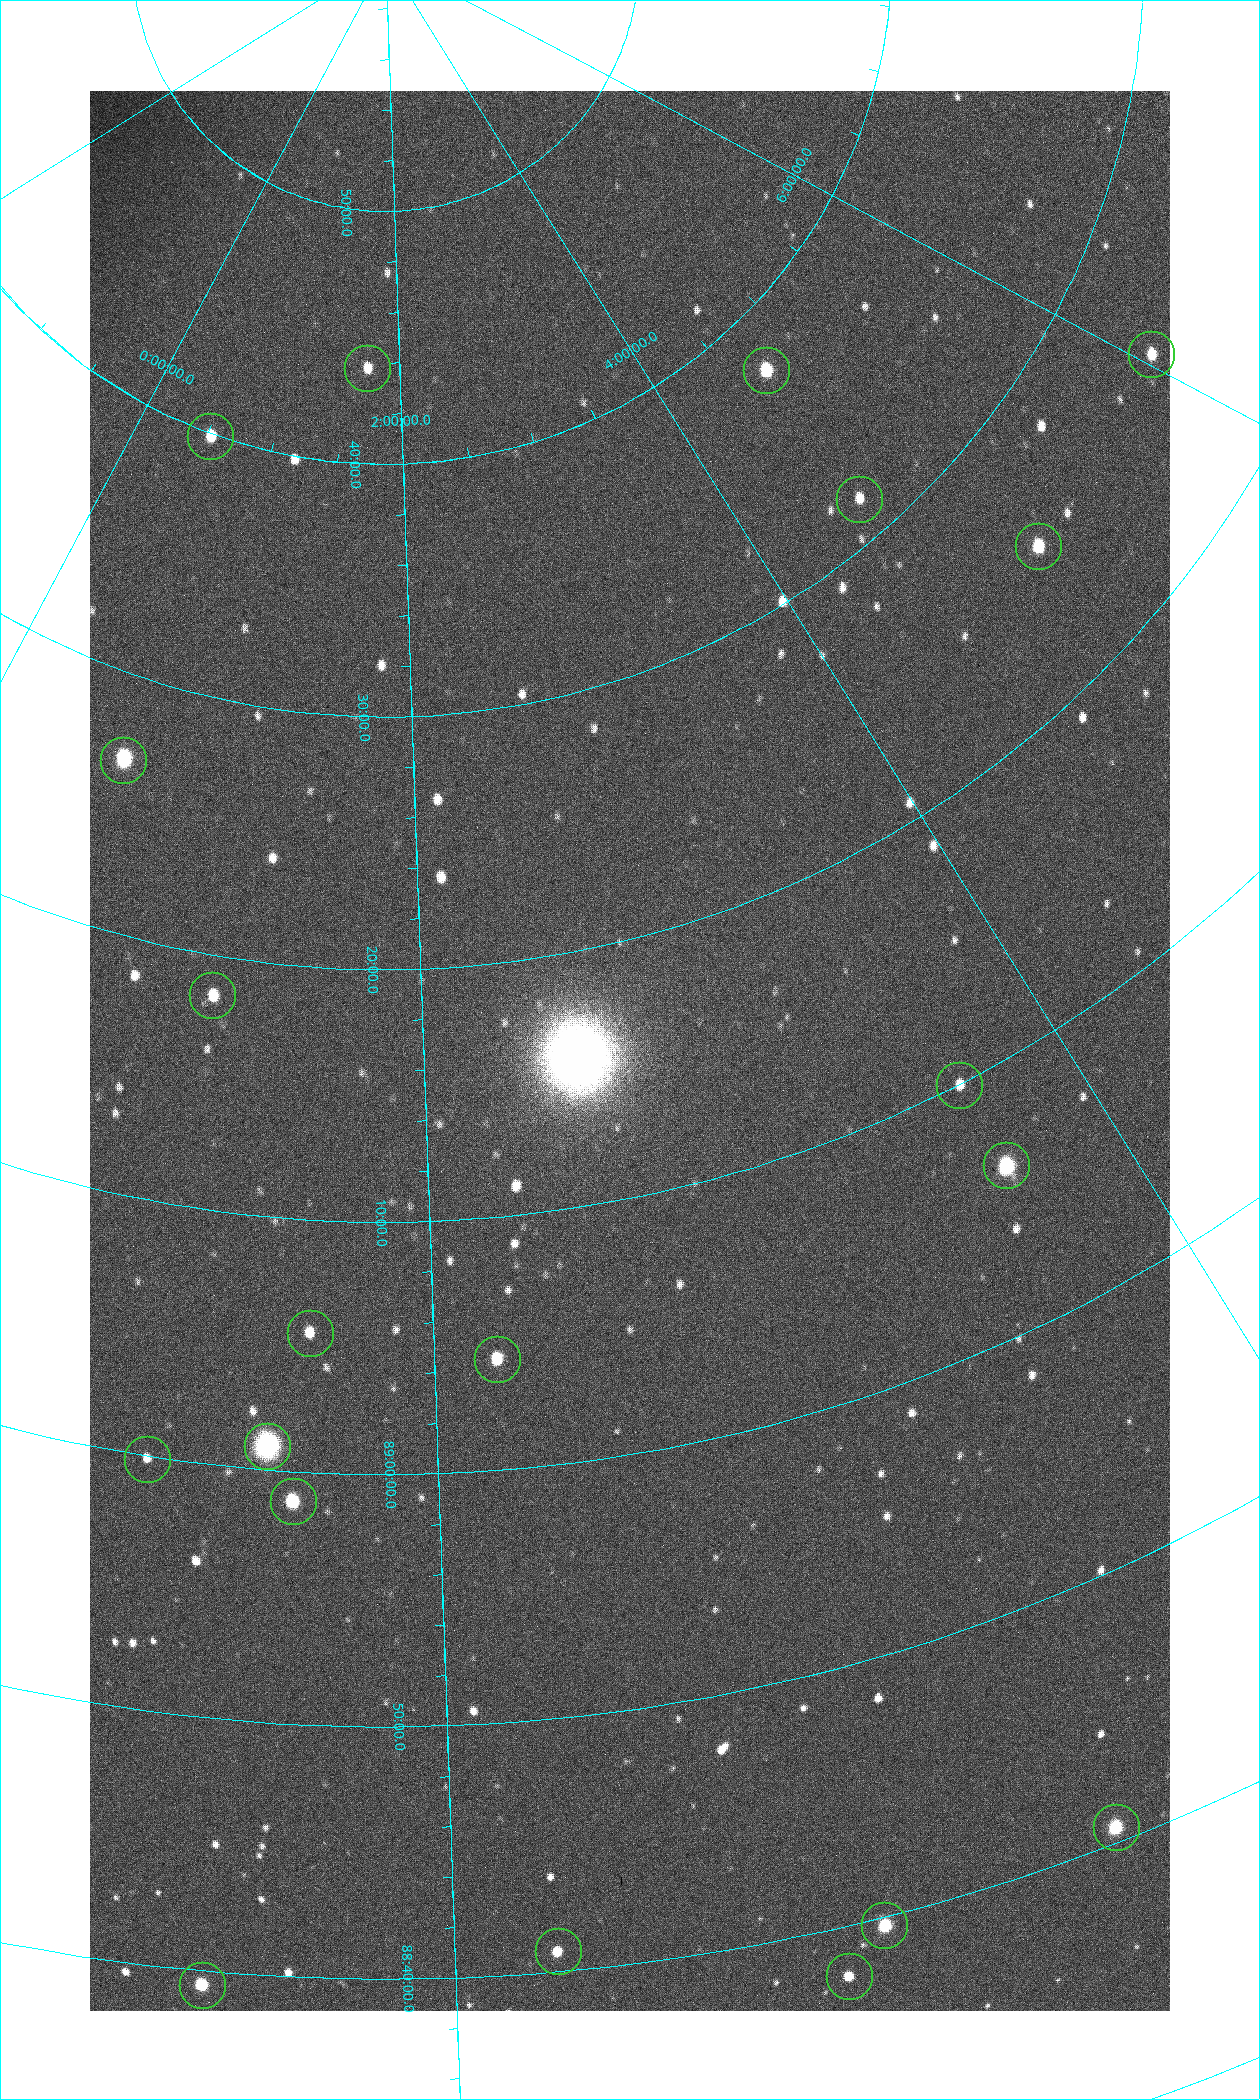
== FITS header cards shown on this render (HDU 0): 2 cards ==
NAXIS1  =                 1080 / length of data axis 1
NAXIS2  =                 1920 / length of data axis 2

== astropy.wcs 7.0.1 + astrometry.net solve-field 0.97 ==
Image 1080 x 1920 px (HDU 0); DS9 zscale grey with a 90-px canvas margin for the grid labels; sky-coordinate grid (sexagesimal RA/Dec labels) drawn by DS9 from the SOLVED WCS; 20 Tycho-2 reference stars matched to detected sources circled (green)
Header WCS: none
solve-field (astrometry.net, Tycho-2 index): SOLVED blind (the file carries no WCS)
Solved WCS: RA---TAN-SIP/DEC--TAN-SIP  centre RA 02:42:24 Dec +89:16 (40.60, +89.26 deg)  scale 2.37 arcsec/px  FOV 42.7' x 76.0'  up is +13 deg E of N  parity flipped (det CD > 0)
(file carries no celestial WCS; the grid is the blind solution)
Tycho-2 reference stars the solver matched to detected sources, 20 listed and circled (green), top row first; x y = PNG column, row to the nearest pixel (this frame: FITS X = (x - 90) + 1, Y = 1920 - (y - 91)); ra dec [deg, ICRS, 3 dp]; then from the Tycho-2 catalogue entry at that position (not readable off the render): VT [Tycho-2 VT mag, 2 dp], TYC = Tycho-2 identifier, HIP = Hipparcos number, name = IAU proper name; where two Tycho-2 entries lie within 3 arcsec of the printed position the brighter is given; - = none
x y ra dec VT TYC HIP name
1151 354 90.669 +89.431 10.31 4630-104-1 - -
367 368 25.399 +89.729 11.04 4627-64-1 - -
766 370 70.692 +89.630 9.34 4629-37-1 - -
210 436 7.906 +89.665 10.51 4627-6-1 - -
859 499 69.250 +89.526 11.02 4629-45-1 - -
1038 546 75.971 +89.421 9.41 4629-33-1 - -
123 760 9.931 +89.444 8.22 4627-49-1 3128 -
212 995 18.559 +89.307 10.52 4627-75-1 - -
959 1085 55.017 +89.166 11.19 4628-70-1 - -
1006 1165 55.225 +89.105 8.15 4628-68-1 17195 -
310 1333 24.867 +89.092 10.76 4627-125-1 - -
497 1359 32.549 +89.073 9.84 4628-149-1 - -
267 1446 23.461 +89.016 6.47 4627-259-1 7283 -
147 1459 19.000 +88.998 11.53 4627-46-1 - -
293 1501 24.587 +88.980 9.00 4627-86-1 - -
1116 1827 49.382 +88.676 8.64 4628-25-1 - -
884 1925 42.246 +88.661 8.90 4628-20-1 - -
558 1951 32.945 +88.680 10.72 4628-99-1 - -
849 1976 40.943 +88.634 10.89 4628-71-1 - -
202 1985 22.838 +88.657 9.18 4627-37-1 - -